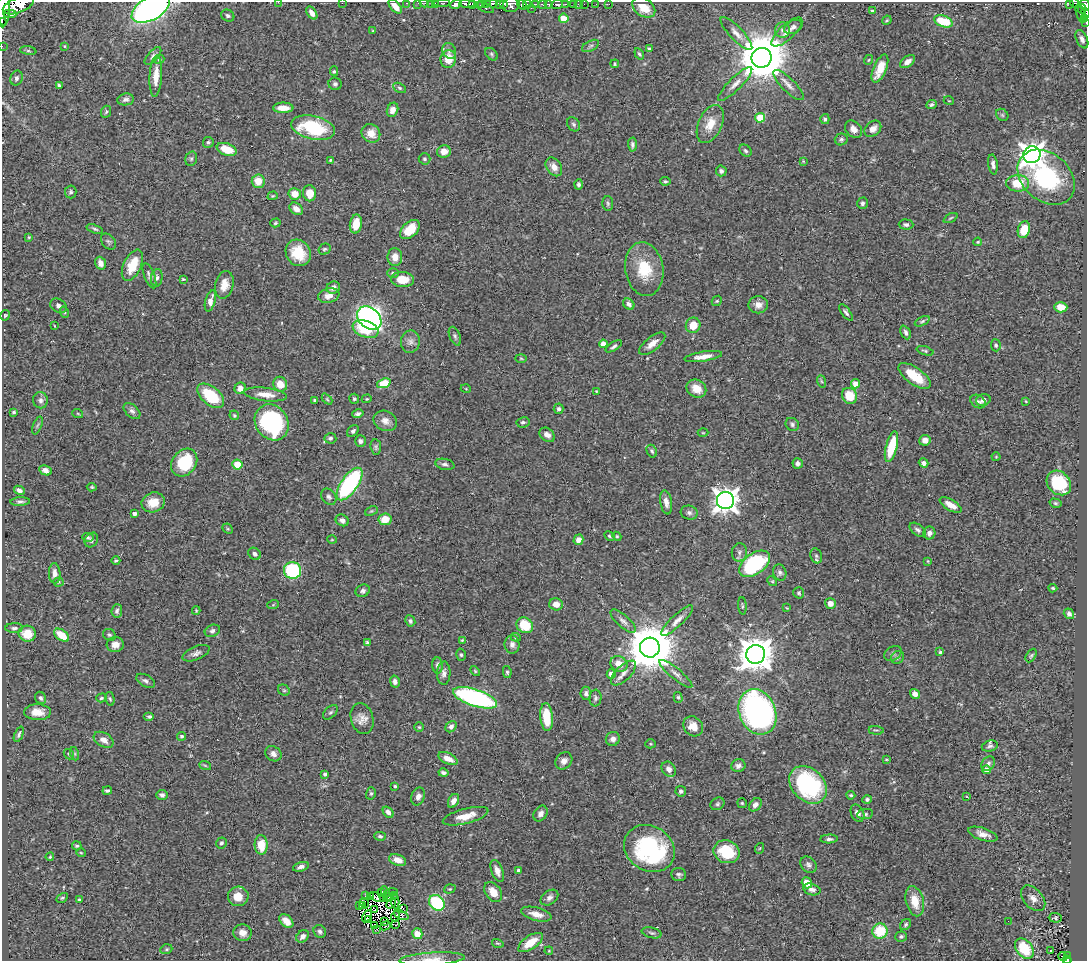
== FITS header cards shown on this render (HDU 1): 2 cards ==
NAXIS1  =                 1085
NAXIS2  =                  959

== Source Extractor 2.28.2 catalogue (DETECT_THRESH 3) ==
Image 1085 x 959 px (HDU 1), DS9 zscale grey, 1 PNG px = 1 image px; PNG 1089 x 963 px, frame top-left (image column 1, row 959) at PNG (2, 2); each listed source drawn as its Kron ellipse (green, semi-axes under 4 px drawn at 4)
Background 0.537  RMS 0.028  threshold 0.0828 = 3 sigma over >= 5 px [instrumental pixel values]
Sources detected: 436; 7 with non-positive FLUX_AUTO (blend fragments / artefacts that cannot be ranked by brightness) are neither listed nor drawn; the other 429 listed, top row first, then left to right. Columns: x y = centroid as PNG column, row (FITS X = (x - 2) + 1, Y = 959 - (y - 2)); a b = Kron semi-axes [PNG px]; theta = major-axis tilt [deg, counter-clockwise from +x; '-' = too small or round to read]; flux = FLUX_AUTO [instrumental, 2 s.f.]
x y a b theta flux
278 2 2 2 - 4.5
342 3 2 2 - 1.5
406 3 3 2 - 15
418 3 3 2 - 3.2
424 3 4 2 - 5.5
431 3 2 2 - 6.8
435 3 3 2 - 9.5
442 3 8 2 0 23
481 3 3 2 - 32
486 3 4 3 - 42
492 3 6 3 -4 290
500 3 4 3 - 77
503 3 4 3 - 120
1069 3 4 3 - 77
1075 3 5 3 - 30
456 4 6 4 19 480
467 4 8 3 -2 250
473 4 3 3 - 110
527 4 4 3 - 210
536 4 3 2 - 58
543 4 4 3 - 48
548 4 4 2 - 47
557 4 6 3 6 110
565 4 3 2 - 30
573 4 3 2 - 27
578 4 3 2 - 9.4
584 4 2 2 - 8.4
596 4 2 2 - 3.6
609 4 3 2 - 9.6
18 5 16 7 21 1600
511 5 8 7 - 340
522 5 5 4 - 350
1085 5 5 5 - 260
395 6 8 4 -48 18
644 7 13 8 -35 33
151 8 21 11 30 720
485 8 9 3 -26 120
531 8 3 2 - 19
4 9 16 6 87 1400
1082 9 5 3 - 76
872 11 4 3 - 2.9
312 13 7 4 -56 12
1081 13 10 4 -72 110
1085 13 5 3 - 52
10 14 6 4 -2 270
228 16 7 5 -28 4.6
564 18 4 4 - 41
1085 18 4 3 - 24
887 20 5 3 - 1.8
943 21 9 5 -19 61
2 23 4 2 - 160
1086 23 3 2 - 10
793 27 9 6 27 6.8
783 30 8 7 - 7.4
373 31 3 3 - 1.9
787 32 20 7 42 17
736 34 22 6 -47 13
1082 39 10 5 -65 7.3
2 46 2 2 - 5.9
64 46 4 4 - 1.8
591 46 9 5 27 4.8
649 49 4 3 - 4.8
28 51 8 4 -8 3.4
449 51 8 6 -60 6.5
492 54 7 5 -43 3.2
639 54 6 3 -57 3
153 56 11 5 48 4.9
761 58 10 10 - 10000
159 59 5 4 - 2.5
448 59 9 8 - 31
868 60 5 3 - 1.5
908 62 8 5 36 11
615 64 4 4 - 2.6
880 68 15 6 67 34
334 71 5 4 - 2.4
156 76 21 6 87 25
16 78 7 6 - 5
335 84 6 6 - 5.4
735 84 23 6 45 15
788 85 20 6 -45 13
59 86 4 3 - 3.1
400 88 7 4 -28 3.2
126 99 8 6 10 5.9
949 101 5 3 - 1.5
931 105 5 4 - 4.2
283 108 10 5 -1 20
393 110 7 5 69 12
106 112 6 4 67 3.1
1002 115 7 5 -46 3.3
760 118 5 5 - 77
825 119 5 4 - 4.4
574 124 7 6 - 4.2
710 124 20 11 66 33
313 128 22 11 -13 130
854 129 9 7 -45 11
873 129 9 7 43 14
371 133 10 8 -40 21
841 139 6 6 - 3.6
208 142 5 5 - 3.6
632 145 7 4 -87 4.6
227 149 10 6 -19 33
444 151 7 6 - 17
745 151 7 5 -45 4.4
1032 155 9 8 - 1700
191 159 7 5 74 3.8
424 159 6 5 - 3.3
330 160 4 3 - 2.2
803 161 4 3 - 1.5
993 164 10 4 -83 6.9
554 167 10 7 -55 13
721 171 5 5 - 5.9
1046 177 32 23 -41 180
258 181 6 6 - 27
665 181 5 4 - 3
1018 183 11 8 -1 46
579 184 5 4 - 3.9
71 192 6 6 - 3.8
310 193 8 6 -79 24
295 194 6 5 - 22
273 196 5 4 - 1.9
608 203 7 5 -87 3.7
862 203 6 5 - 4.4
296 209 7 5 -41 12
951 218 8 3 27 2.4
275 223 5 4 - 3
356 224 9 6 79 29
906 225 7 5 -2 4.2
95 229 8 4 -17 3.7
410 229 11 7 44 39
1024 230 8 6 73 39
29 237 4 3 - 1.8
108 242 9 6 -49 4
978 242 4 3 - 2.1
324 249 6 5 - 3.2
298 253 14 12 -54 53
395 257 9 7 -88 15
100 263 6 5 - 14
132 265 16 9 65 43
644 269 27 19 -81 71
393 273 6 5 - 3.1
149 276 13 5 -69 6.9
157 278 9 6 81 5.7
183 279 4 3 - 2.3
403 279 11 7 -4 32
224 285 14 9 77 21
333 288 7 6 - 11
329 296 11 7 12 15
210 301 11 5 73 12
717 301 5 4 - 2.4
629 304 6 5 - 6.3
758 305 10 8 0 12
58 306 9 6 -31 6.4
1061 307 6 5 - 21
64 312 6 4 -71 2.4
846 312 10 4 -52 4.6
5 315 5 5 - 2.5
369 318 13 10 -41 820
922 321 8 4 26 3.4
693 325 8 7 - 29
55 326 4 2 - 1.2
365 329 13 8 -21 64
906 332 7 4 -64 5.5
455 336 10 5 -68 4.9
410 342 11 9 77 9.7
603 344 4 4 - 18
652 344 16 6 38 17
996 345 6 5 - 3.5
614 346 9 4 33 4.6
925 351 9 4 -18 3.2
703 356 19 5 9 16
521 358 6 4 -2 2
914 376 19 8 -36 53
821 381 6 4 -71 2.5
384 383 7 4 18 69
280 384 7 6 - 26
855 384 4 4 - 21
240 388 6 5 - 11
466 389 5 3 - 1.6
696 389 10 8 -32 25
596 391 3 3 - 1.5
265 394 21 6 -6 21
211 396 16 9 -40 85
849 396 8 7 - 42
327 399 6 4 -46 2.5
354 399 5 5 - 3
367 399 5 4 - 2.1
40 400 8 7 - 6.6
315 400 3 3 - 2.8
983 400 7 5 17 9.3
1026 401 4 4 - 1.5
978 402 8 6 -33 5.5
559 409 5 5 - 4.9
132 411 10 6 -43 6.6
14 412 4 3 - 2.5
78 414 5 3 - 1.8
358 414 6 4 12 4.9
234 415 5 4 - 2.6
385 421 12 10 -26 13
272 422 19 16 -54 250
523 422 6 5 - 3.9
792 424 7 6 - 4.5
37 425 9 3 69 3
353 431 7 5 46 4.2
703 433 5 3 - 1.7
547 435 8 6 -38 8.9
330 438 6 5 - 4
925 440 5 5 - 11
360 441 5 5 - 5.2
376 447 8 5 -82 3.7
891 447 16 5 75 75
652 451 7 4 -62 4
996 457 4 4 - 1.9
184 463 15 12 52 87
798 463 5 5 - 6.6
924 463 5 4 - 6.2
445 464 9 5 -12 5.5
237 465 5 5 - 45
45 470 6 4 -27 8.2
1059 483 13 11 -45 84
350 484 19 8 55 270
92 487 5 4 - 2.5
19 490 5 4 - 6.5
329 497 9 6 -52 5.7
725 500 8 8 - 1800
20 502 10 4 2 4.8
153 502 12 9 19 30
666 502 12 6 -81 10
1055 503 6 4 -16 2.7
951 505 12 5 -31 18
371 511 7 4 24 2.5
689 513 8 7 - 5.8
134 514 4 3 - 5.9
385 519 6 6 - 30
342 520 7 5 -32 9.1
228 529 6 4 -43 2.5
918 530 9 5 -36 5.7
929 533 6 6 - 7.3
609 536 5 3 - 2.6
617 536 4 4 - 2.1
88 538 5 4 - 3.6
91 540 8 6 54 6
332 540 5 3 - 1.5
578 540 5 5 - 16
739 552 9 7 82 6.1
255 554 7 5 -44 6
816 556 7 5 -70 4.2
116 561 4 3 - 2.9
928 561 3 3 - 1.6
754 564 17 10 36 200
293 570 8 8 - 150
780 572 8 6 -72 5.4
55 573 10 5 -88 11
772 581 5 4 - 2.1
59 582 5 4 - 2.4
1053 588 4 4 - 2.4
363 591 7 6 - 5.3
799 593 5 5 - 3.1
830 603 5 5 - 14
556 604 7 6 - 15
273 605 6 3 19 1.9
742 606 9 3 -86 2.3
787 608 4 3 - 1.5
117 611 7 5 84 4.5
196 611 4 3 - 1.6
1069 614 5 5 - 5.5
410 621 6 5 - 4.5
623 621 16 6 -41 9.6
677 621 21 5 43 13
525 625 9 7 -35 50
14 628 9 5 1 4.7
212 631 8 5 23 5.3
27 634 9 8 - 34
62 635 8 5 -36 44
109 635 7 5 -32 4
516 637 5 4 - 2.4
462 640 3 3 - 2.2
367 642 4 4 - 3.4
512 644 9 7 -82 7.9
115 645 8 7 - 15
650 648 10 10 - 9700
940 652 3 3 - 2.5
196 653 14 6 22 8.5
893 653 9 6 31 5.3
756 654 9 9 - 4000
461 655 6 4 -74 3.4
1031 656 7 4 62 3.3
898 657 7 6 - 4
619 664 9 7 -34 23
438 665 8 5 -89 6.2
475 671 6 3 -46 2.1
507 672 6 4 -80 3
444 673 11 6 87 8.2
623 673 16 7 45 13
611 674 4 4 - 14
676 674 21 5 -39 10
145 681 10 6 -28 6
395 681 6 4 -77 6.3
284 690 6 5 - 3
586 693 7 5 -82 5.1
915 694 5 4 - 10
678 697 5 4 - 2.6
41 698 6 5 - 4.4
101 698 5 4 - 2.8
475 698 23 8 -18 360
595 698 8 6 85 4.9
110 699 7 4 -77 3
37 712 13 8 -2 21
330 712 9 5 43 4.2
757 712 23 18 -68 680
149 716 5 4 - 3.6
547 717 14 6 -85 55
362 719 16 11 -73 17
693 726 11 9 -46 23
419 727 4 4 - 2.3
451 727 6 5 - 6.6
876 730 7 3 -4 2.2
19 734 8 4 67 3.9
182 736 4 4 - 3.8
613 739 7 7 - 8.1
104 740 11 7 -30 13
650 744 5 4 - 2.1
990 746 8 5 15 4.9
69 754 6 4 -49 2.7
75 754 7 4 -72 3.1
273 754 8 7 - 9.2
448 759 10 5 -25 17
886 759 3 2 - 1.5
564 761 9 7 46 9.6
988 764 8 6 48 5
205 765 6 3 -20 2.3
738 766 7 6 - 7.2
669 769 8 6 -49 10
986 770 4 4 - 15
443 773 5 3 - 5.3
325 774 3 3 - 3.3
808 785 21 16 -46 220
395 786 3 3 - 3.2
107 790 5 3 - 3.6
681 791 5 5 - 4.6
371 793 6 5 - 3.4
162 795 6 5 - 5.5
851 795 4 4 - 2.6
418 796 9 6 68 8.9
967 797 3 2 - 1.1
867 799 5 4 - 3.7
453 801 7 5 61 11
742 803 5 5 - 2.4
717 804 7 6 - 4.2
755 805 7 5 48 8.1
388 812 6 4 -51 8.2
857 813 9 6 -64 8.8
541 814 8 6 57 8.6
865 814 8 5 8 4.2
466 816 23 7 14 26
983 834 15 6 -18 14
380 836 6 4 -15 3.9
829 839 9 4 3 5
221 843 5 5 - 3.9
261 845 10 6 -88 37
77 846 5 4 - 3
649 848 26 22 -33 230
760 848 5 3 - 1.5
727 852 13 11 -20 70
81 853 5 3 - 1.5
50 857 4 3 - 2.1
398 860 9 5 -18 17
808 865 9 7 -48 5.9
301 867 8 4 16 7.5
518 870 3 3 - 5
497 871 11 6 -70 11
679 875 7 6 - 5.1
807 883 6 5 - 31
450 889 6 4 19 2.3
812 889 9 5 -14 9.3
385 891 5 2 - 4.1
381 892 2 2 - 2.4
493 892 11 7 -54 19
391 893 7 4 14 4.8
366 895 3 2 - 2.1
394 895 3 2 - 1.6
238 896 10 9 - 28
370 897 4 2 - 2.4
377 897 7 4 -25 1.3
383 897 3 2 - 1.4
389 897 4 4 - 4.9
62 898 6 4 29 2.5
549 898 10 6 36 7.6
1033 898 15 9 -49 15
79 900 3 3 - 2.6
395 901 8 3 -83 1.1
915 901 15 9 -76 30
364 903 5 2 - 1.9
437 903 8 7 - 120
391 904 5 3 - 1.2
359 905 2 2 - 0.7
362 906 4 2 - 0.79
403 909 3 2 - 1.5
375 910 3 2 - 3.1
536 914 15 6 -14 18
401 915 7 4 -22 9.8
367 916 6 3 60 2.6
396 916 5 2 - 3.9
1055 918 6 5 - 3.1
369 919 4 2 - 4.3
286 921 8 5 -45 16
385 921 4 2 - 1
1008 921 2 2 - 3.6
906 924 6 5 - 3.5
374 925 3 2 - 1.7
396 925 3 2 - 3.5
385 926 5 2 - 2.8
377 929 3 2 - 0.6
880 931 8 7 - 62
320 932 7 6 - 5.1
242 933 9 8 - 14
652 933 10 5 -13 4.6
417 934 5 5 - 21
303 936 7 5 42 9.5
901 936 6 5 - 4
530 942 14 6 34 32
498 943 6 3 -18 2.2
166 949 6 4 21 2.8
1024 949 11 8 -51 76
549 951 4 3 - 1.6
1051 951 4 2 - 3.5
1067 955 4 3 - 10
1062 957 4 3 - 21
432 959 33 6 3 20
1067 960 4 3 - 39
At the frame edge (FLAGS 8, measured only in part): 27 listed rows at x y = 278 2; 342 3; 406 3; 418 3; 424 3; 431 3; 435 3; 442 3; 481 3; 486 3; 492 3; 1069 3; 1075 3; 456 4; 18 5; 511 5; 1085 5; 395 6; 151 8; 4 9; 1085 13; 1085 18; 2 23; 1086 23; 2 46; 432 959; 1067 960
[7 non-positive-flux detections neither listed nor drawn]